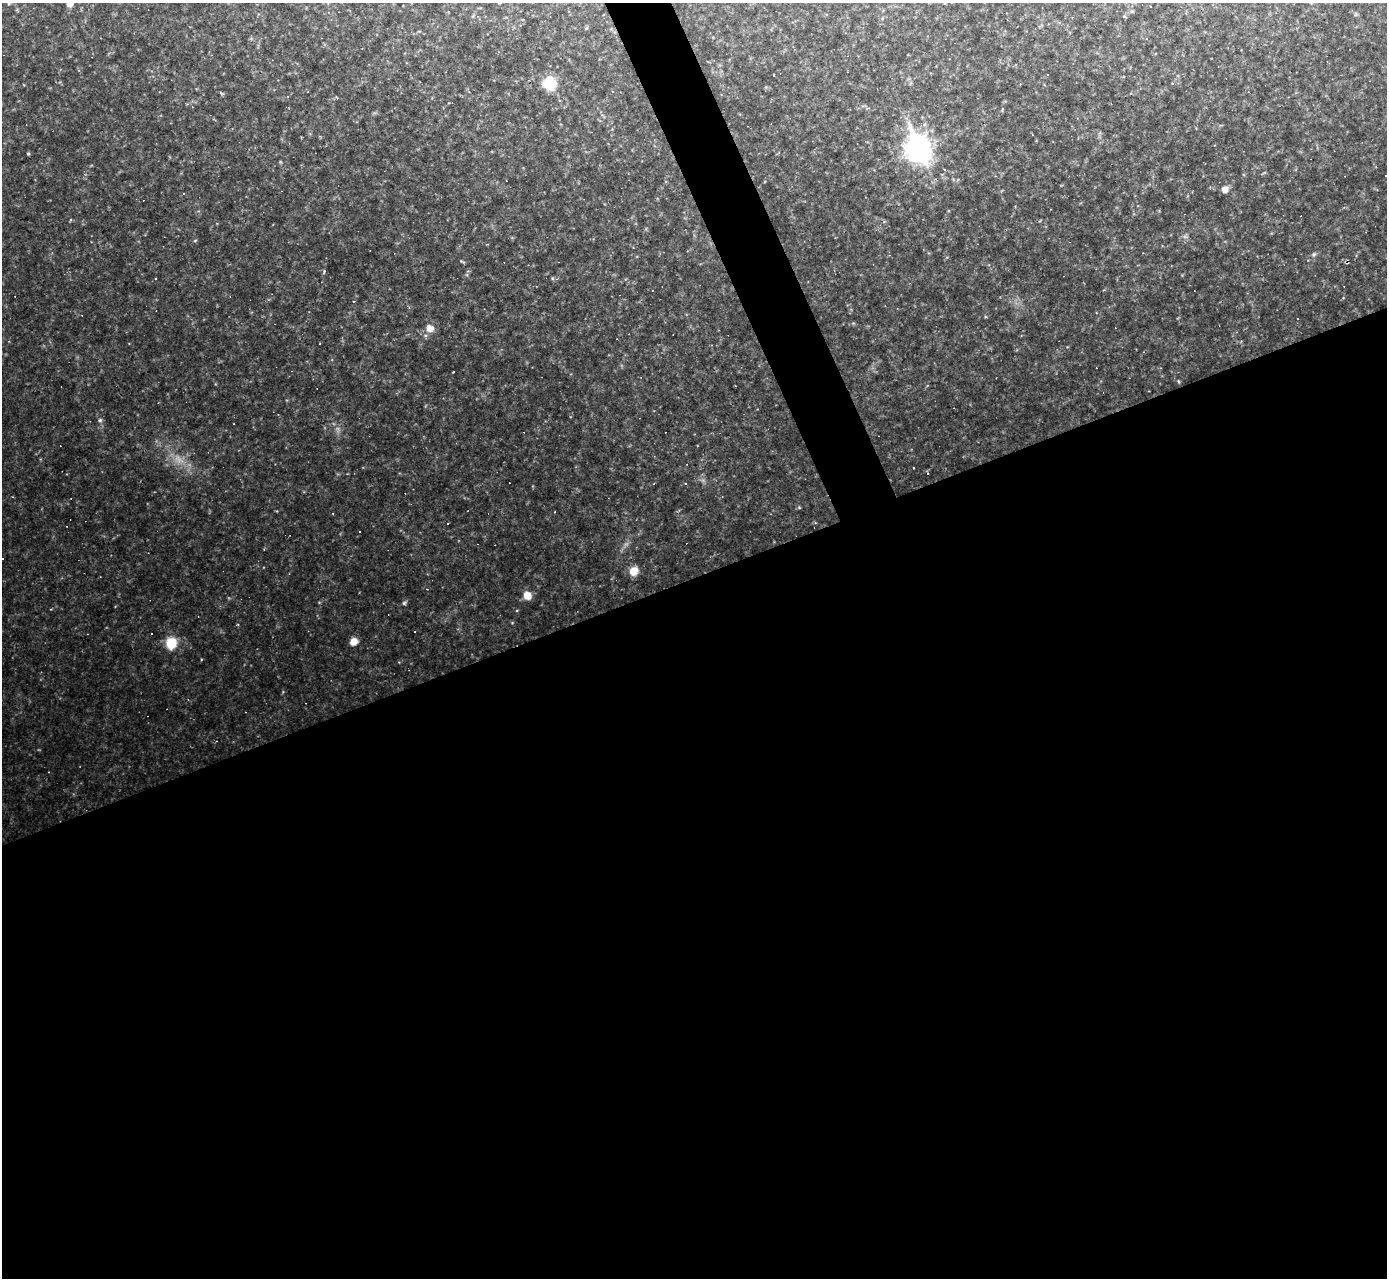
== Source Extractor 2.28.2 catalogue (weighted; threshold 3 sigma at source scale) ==
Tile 15 of 4 x 4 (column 3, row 4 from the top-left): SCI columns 2772-4156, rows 149-1424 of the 5542 x 5528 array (HDU 1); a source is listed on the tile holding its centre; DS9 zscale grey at full resolution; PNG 1389 x 1280 px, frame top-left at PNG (2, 3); no overlay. Shown black and unused: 57% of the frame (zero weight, under 2 of 3 exposures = <1% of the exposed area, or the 3 px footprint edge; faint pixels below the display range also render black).
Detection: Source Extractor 2.28.2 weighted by HDU 2 'WHT'; one run over the whole footprint, this tile lists its part. Background 0.108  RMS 0.011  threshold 0.0499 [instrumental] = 3 sigma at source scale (4.5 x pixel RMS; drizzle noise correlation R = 1.50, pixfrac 1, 0.05/0.05 arcsec/px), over >= 5 px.
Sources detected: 41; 17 cosmic-ray / hot-pixel residue — not listed; the other 24 listed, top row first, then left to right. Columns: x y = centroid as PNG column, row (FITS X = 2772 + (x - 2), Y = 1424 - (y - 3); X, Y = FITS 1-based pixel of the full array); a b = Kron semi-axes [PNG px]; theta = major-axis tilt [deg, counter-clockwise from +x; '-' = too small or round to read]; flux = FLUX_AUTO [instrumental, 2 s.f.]
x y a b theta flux
9 3 6 4 49 1.5
70 4 7 6 - 7.3
1150 7 3 2 - 1.2
1147 39 4 3 - 1.4
774 76 3 3 - 1.8
550 84 10 10 - 41
918 149 12 9 -69 890
28 153 4 4 - 1.3
1386 176 3 2 - 0.65
1225 189 8 8 - 5
70 220 5 3 - 0.91
1314 254 6 4 44 1.8
156 278 3 3 - 5.5
1297 318 3 2 - 1.4
430 328 8 7 - 8.9
453 372 3 3 - 2.4
100 420 5 5 - 2
12 497 3 3 - 0.81
447 524 2 2 - 0.91
633 571 9 8 - 14
527 595 8 8 - 12
404 603 6 5 - 1.8
354 642 7 7 - 10
171 643 12 11 - 25
Isophote crosses this tile's border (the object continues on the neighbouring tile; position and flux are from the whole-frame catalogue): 3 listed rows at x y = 9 3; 70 4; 1386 176
Unlisted compact peaks at least as high as the median listed source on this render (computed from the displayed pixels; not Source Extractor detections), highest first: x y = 324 271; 799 507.